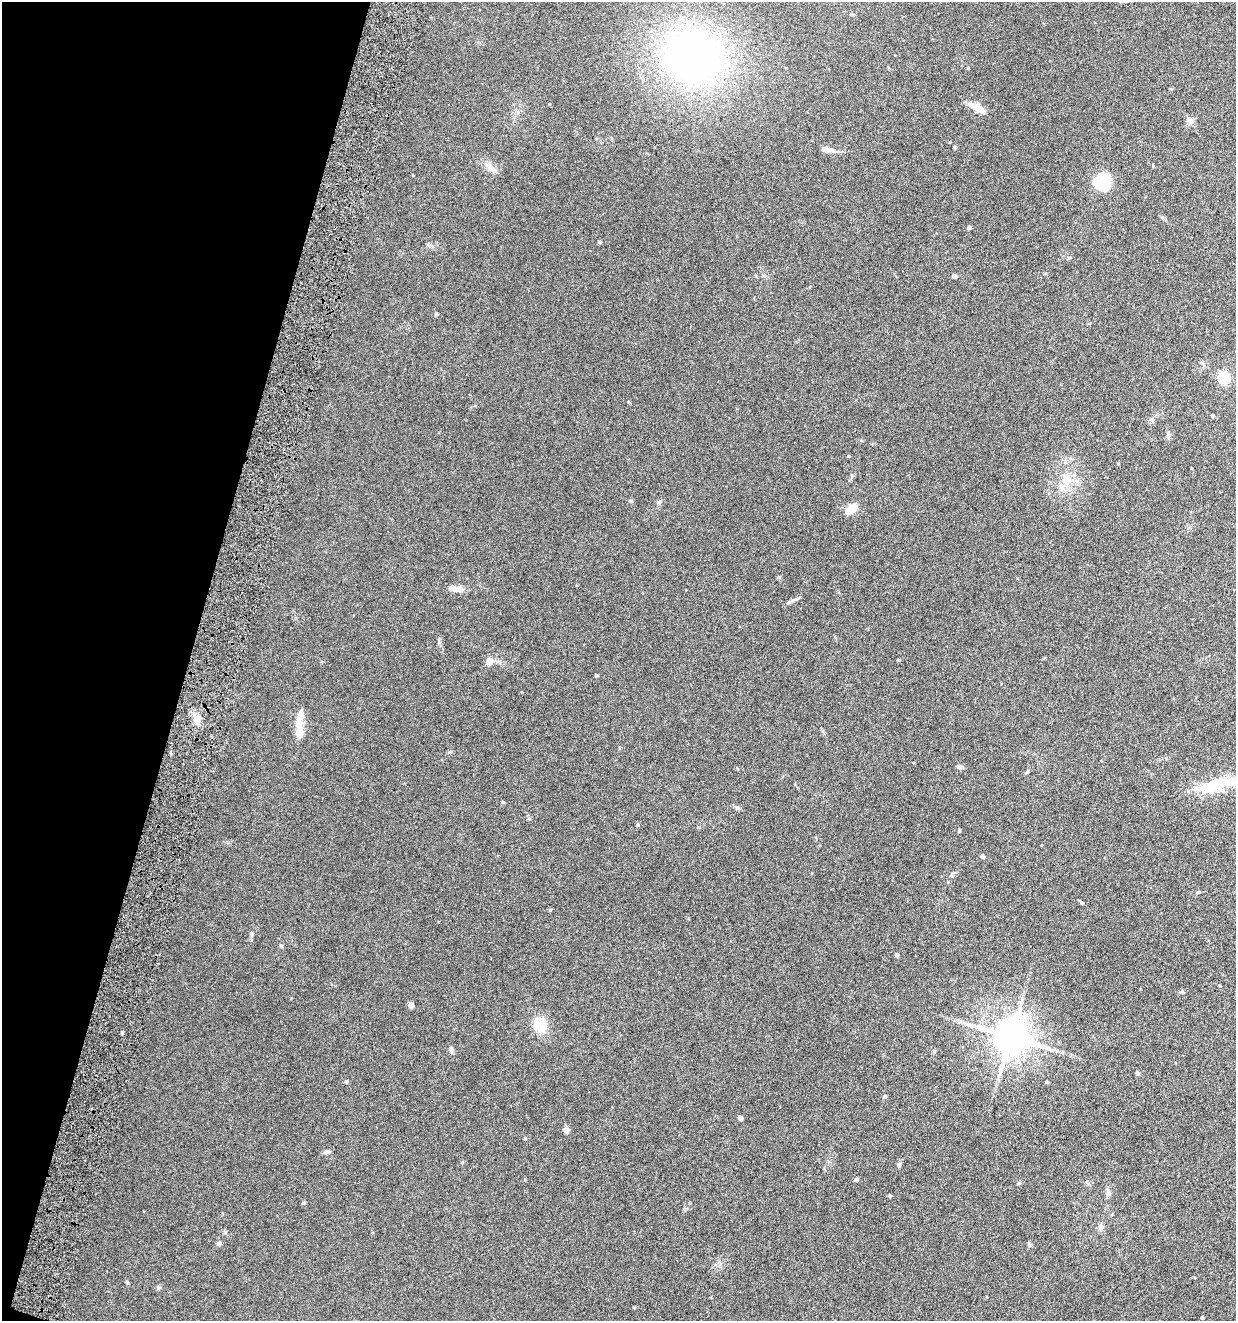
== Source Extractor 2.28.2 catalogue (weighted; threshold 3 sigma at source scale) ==
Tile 9 of 4 x 4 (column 1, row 3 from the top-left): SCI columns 137-1370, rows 1324-2642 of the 5336 x 5285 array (HDU 1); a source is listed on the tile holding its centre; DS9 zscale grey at full resolution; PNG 1238 x 1323 px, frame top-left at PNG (2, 2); no overlay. Shown black and unused: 15% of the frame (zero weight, under 4 of 8 exposures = <1% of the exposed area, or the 3 px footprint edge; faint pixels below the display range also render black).
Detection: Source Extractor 2.28.2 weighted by HDU 2 'WHT'; one run over the whole footprint, this tile lists its part. Background 0.154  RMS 0.0064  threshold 0.0261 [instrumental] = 3 sigma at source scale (4.09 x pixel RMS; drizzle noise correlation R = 1.36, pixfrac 0.8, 0.05/0.05 arcsec/px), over >= 5 px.
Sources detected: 63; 3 inside a brighter object's white glare — not listed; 2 inside a brighter listed object's ellipse — not listed separately; the other 58 listed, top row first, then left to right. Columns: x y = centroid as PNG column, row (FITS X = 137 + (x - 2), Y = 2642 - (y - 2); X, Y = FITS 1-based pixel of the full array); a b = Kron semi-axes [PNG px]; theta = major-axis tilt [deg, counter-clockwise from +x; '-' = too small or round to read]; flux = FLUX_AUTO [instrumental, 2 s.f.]
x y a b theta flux
693 56 76 69 -23 190
968 68 3 3 - 0.43
978 108 19 10 -40 5.8
1190 121 11 6 -34 2
827 150 15 6 -8 4.2
491 168 19 8 -44 4.2
1104 180 20 14 23 23
969 227 4 3 - 1.5
600 242 5 4 - 0.67
954 276 4 4 - 1.7
436 314 4 4 - 0.75
1224 377 6 6 - 52
1152 420 7 5 67 1.3
1168 435 10 5 84 1.4
848 456 4 3 - 0.42
1065 480 12 10 -65 5.4
631 501 5 4 - 0.66
659 502 6 5 - 0.95
852 509 14 8 42 7.1
459 589 16 8 -8 3.7
791 602 13 4 37 1.6
898 660 3 3 - 0.53
489 662 11 9 50 3
596 675 4 3 - 0.71
197 720 11 8 -85 3.9
299 721 22 8 75 6
960 767 9 4 -1 1.2
1218 785 46 14 11 19
737 808 6 5 - 0.97
959 830 4 4 - 0.57
983 856 4 4 - 1.7
1198 892 5 4 - 0.6
1082 902 5 4 - 0.75
550 910 5 4 - 0.56
252 933 6 4 -84 0.88
896 955 4 4 - 1.2
411 1005 4 4 - 4.8
540 1025 15 12 -71 13
1010 1036 10 9 - 1500
451 1049 7 6 - 1.6
1138 1073 4 4 - 1.2
346 1081 4 4 - 0.64
1047 1082 3 3 - 0.73
884 1096 5 4 - 1.1
740 1118 4 4 - 2.3
566 1130 7 6 - 2
525 1138 4 4 - 0.59
326 1152 6 6 - 1.4
899 1165 7 5 -89 1
856 1180 5 4 - 1.1
1019 1183 5 4 - 0.74
1108 1192 12 4 -71 1.4
890 1195 5 4 - 0.59
1100 1227 9 7 74 1.9
219 1243 6 5 - 1
1029 1244 5 5 - 1.3
127 1282 5 4 - 0.68
1202 1317 3 3 - 0.61
Unlisted compact peaks at least as high as the median listed source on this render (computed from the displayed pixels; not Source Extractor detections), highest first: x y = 122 1033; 503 802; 779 577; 304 1203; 158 1288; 638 825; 450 752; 281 946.